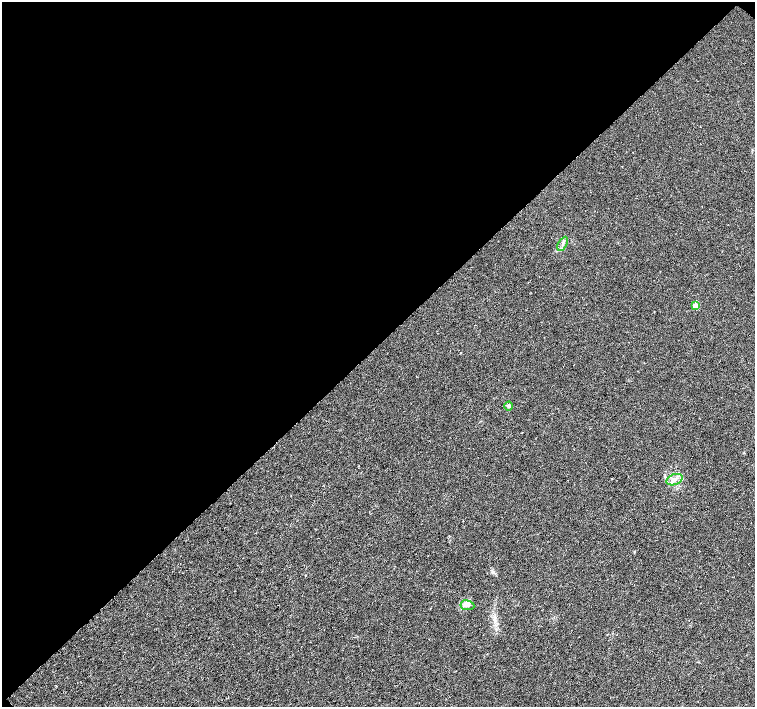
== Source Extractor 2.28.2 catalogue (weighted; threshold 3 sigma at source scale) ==
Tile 2 of 4 x 4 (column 2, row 1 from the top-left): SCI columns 1507-3012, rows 4386-5795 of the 6024 x 6018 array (HDU 1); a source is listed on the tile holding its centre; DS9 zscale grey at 2 x 2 block average (1 PNG px = mean of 2 x 2 image px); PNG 757 x 709 px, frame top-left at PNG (2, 2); each listed source drawn as its Kron ellipse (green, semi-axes under 4 px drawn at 4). Shown black and unused: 49% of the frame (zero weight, under 3 of 6 exposures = <1% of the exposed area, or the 3 px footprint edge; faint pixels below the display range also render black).
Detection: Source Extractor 2.28.2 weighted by HDU 2 'WHT'; one run over the whole footprint, this tile lists its part. Background 0.00247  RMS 0.0037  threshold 0.0151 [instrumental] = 3 sigma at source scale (4.09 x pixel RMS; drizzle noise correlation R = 1.36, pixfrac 0.8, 0.0396/0.0396 arcsec/px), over >= 5 px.
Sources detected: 7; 2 cosmic-ray / hot-pixel residue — neither listed nor drawn; the other 5 listed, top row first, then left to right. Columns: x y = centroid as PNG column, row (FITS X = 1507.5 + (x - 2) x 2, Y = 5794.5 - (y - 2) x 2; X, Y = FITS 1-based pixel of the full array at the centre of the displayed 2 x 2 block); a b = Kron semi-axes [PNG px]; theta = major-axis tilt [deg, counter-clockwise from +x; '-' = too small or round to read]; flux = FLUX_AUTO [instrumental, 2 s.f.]
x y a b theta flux
563 244 7 4 60 2.1
696 306 2 2 - 14
509 406 4 3 - 1.4
674 480 8 5 21 4.1
467 605 7 5 -8 2.7